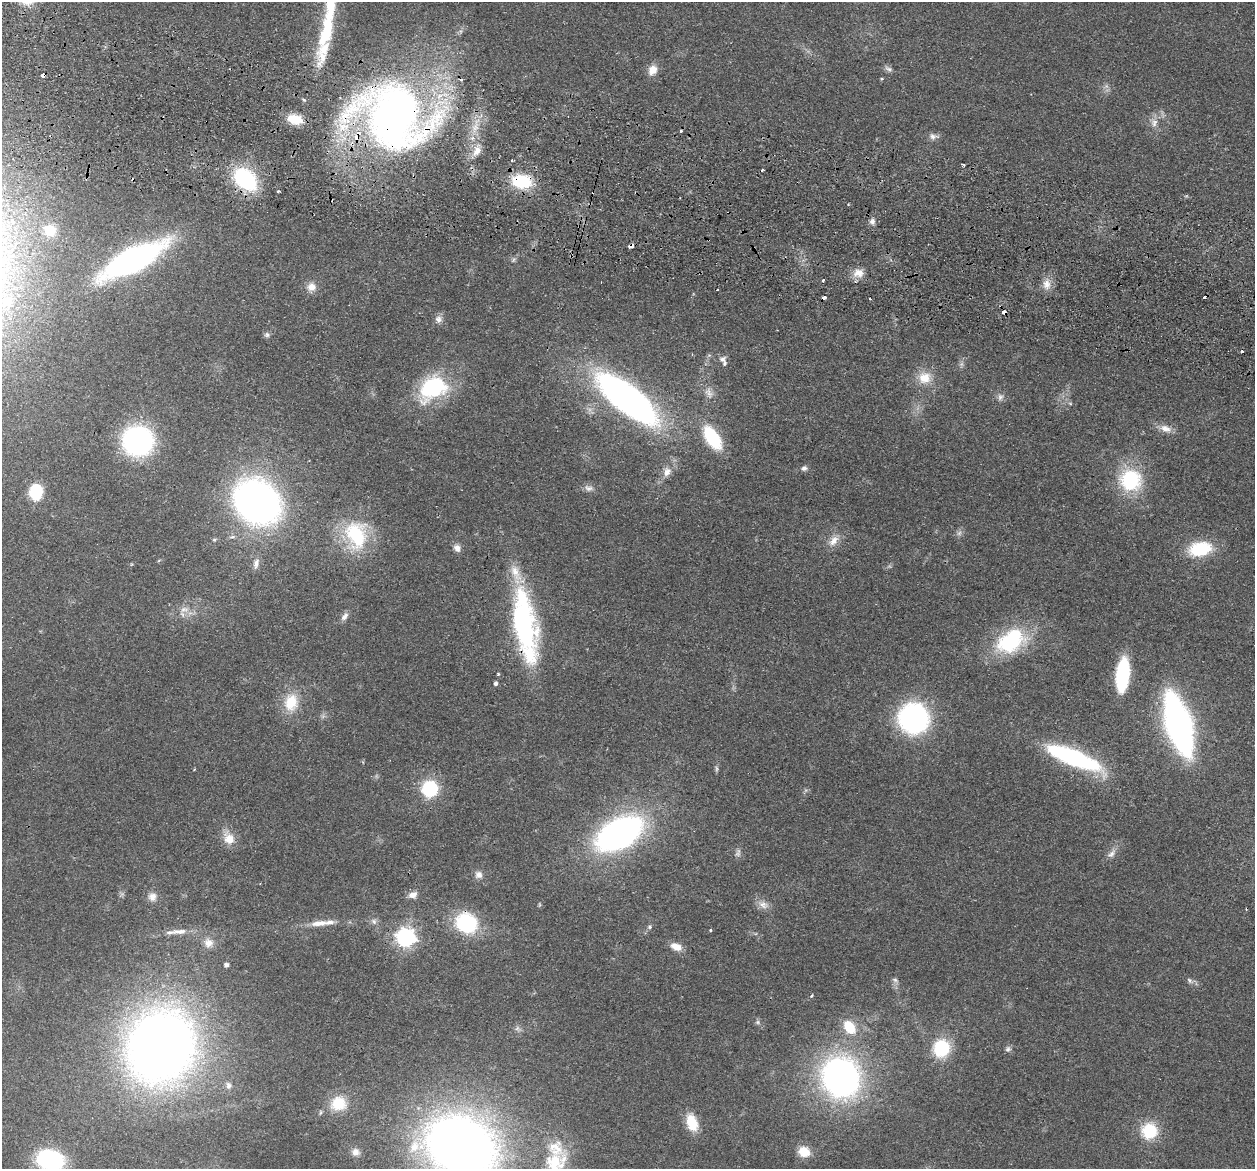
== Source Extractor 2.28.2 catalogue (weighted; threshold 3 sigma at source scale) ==
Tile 11 of 4 x 4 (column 3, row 3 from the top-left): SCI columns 2523-3775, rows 1466-2632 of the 5045 x 5146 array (HDU 1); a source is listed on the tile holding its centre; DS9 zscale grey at full resolution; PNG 1257 x 1171 px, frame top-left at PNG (2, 2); no overlay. Shown black and unused: <1% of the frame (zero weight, under 2 of 3 exposures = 3% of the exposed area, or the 3 px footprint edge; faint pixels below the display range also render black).
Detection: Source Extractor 2.28.2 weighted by HDU 2 'WHT'; one run over the whole footprint, this tile lists its part. Background 0.0513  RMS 0.0067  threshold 0.0299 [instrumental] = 3 sigma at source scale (4.5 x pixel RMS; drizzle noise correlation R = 1.50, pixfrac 1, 0.05/0.05 arcsec/px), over >= 5 px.
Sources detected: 128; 5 too faint to see at this stretch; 1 inside a brighter object's white glare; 9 cosmic-ray / hot-pixel residue — not listed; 9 inside a brighter listed object's ellipse — not listed separately; the other 104 listed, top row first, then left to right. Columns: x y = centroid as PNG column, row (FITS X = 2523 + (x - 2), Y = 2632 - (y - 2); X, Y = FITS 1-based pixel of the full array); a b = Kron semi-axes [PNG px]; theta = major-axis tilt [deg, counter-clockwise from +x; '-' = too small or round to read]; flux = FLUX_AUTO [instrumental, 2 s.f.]
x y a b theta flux
326 31 55 18 75 38
889 69 12 6 -32 2.3
653 70 12 10 63 7.8
43 75 4 3 - 5.7
882 79 5 4 - 0.72
304 100 6 5 - 1.1
393 116 75 58 -22 490
295 119 16 10 -13 16
1154 123 13 9 -89 5.1
681 131 3 3 - 0.93
933 136 14 8 -6 3.3
477 151 14 9 59 6.7
512 160 3 2 - 0.84
963 164 4 2 - 1.1
245 179 25 16 -44 68
522 181 21 15 -3 34
278 191 3 3 - 0.78
872 221 9 8 - 2.8
50 230 17 16 - 14
133 260 43 15 28 320
513 260 8 5 60 1.5
859 273 14 11 -2 7.3
823 280 4 3 - 2.2
1047 285 15 11 -81 6.3
311 287 13 12 - 5.8
824 297 4 3 - 8.1
870 299 3 3 - 1.4
8 302 10 10 - 13
438 319 11 10 - 3.6
267 335 8 7 - 1.8
1242 351 3 3 - 1.9
722 359 10 9 - 3
925 378 18 16 12 13
433 388 37 25 35 61
709 393 17 10 -63 5.9
1000 397 10 8 61 3
627 398 59 21 -38 350
1070 403 6 4 -19 0.92
1165 429 18 9 -16 6.3
712 438 28 13 -57 39
138 441 19 19 - 190
804 468 7 6 - 2.2
667 472 14 10 73 5.5
1130 480 27 25 -28 46
589 488 13 8 -11 3.4
36 492 11 9 83 40
257 502 33 26 -41 420
356 535 33 24 -70 54
214 540 6 5 - 1.1
834 541 18 11 46 6.9
457 548 10 8 -60 3.7
1200 549 25 15 12 33
159 560 6 3 20 0.69
256 564 15 8 75 3.9
184 610 14 9 7 6.3
345 616 12 7 54 3.3
523 624 63 28 -78 120
1011 641 37 25 32 58
498 674 3 3 - 1.2
1122 675 28 10 84 69
496 683 4 4 - 1.7
291 702 23 17 81 20
913 718 21 20 - 170
1178 724 38 14 -74 420
1073 758 47 11 -22 140
716 769 10 4 86 1.3
430 789 15 15 - 37
619 834 38 22 30 260
229 838 18 14 -59 9.9
1112 854 16 8 47 4.3
478 875 10 9 - 3.9
413 895 11 9 15 4.4
152 897 12 11 - 4.9
539 905 7 4 -90 0.76
763 905 16 10 -19 5.3
374 921 8 7 - 2.4
319 923 27 8 5 8.7
466 923 23 20 -32 48
649 927 6 6 - 1.4
710 930 4 3 - 1.3
180 931 23 7 2 6.4
406 937 7 7 - 310
209 943 13 12 - 6.6
676 947 13 8 -21 7
226 965 5 4 - 2.5
895 980 9 5 -16 1.7
1190 980 9 6 -51 1.9
811 996 5 3 - 0.89
758 1022 7 5 -22 1.6
849 1027 15 11 -55 18
518 1028 8 7 - 2.2
161 1046 52 47 64 800
941 1048 14 13 - 45
1008 1049 8 7 - 2
841 1077 30 27 -67 300
229 1085 11 9 -77 3.3
338 1104 20 18 6 19
692 1122 19 11 -71 18
1149 1131 18 17 - 26
461 1146 48 36 -24 840
555 1148 49 25 -49 33
355 1152 10 10 - 4.3
804 1152 12 10 -23 13
50 1160 24 17 -11 76
Overlapping masked pixels (flux is a lower limit): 6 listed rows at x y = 43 75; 393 116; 245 179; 522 181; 824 297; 523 624
Isophote crosses this tile's border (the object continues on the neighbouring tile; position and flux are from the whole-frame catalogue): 3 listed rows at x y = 8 302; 461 1146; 50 1160